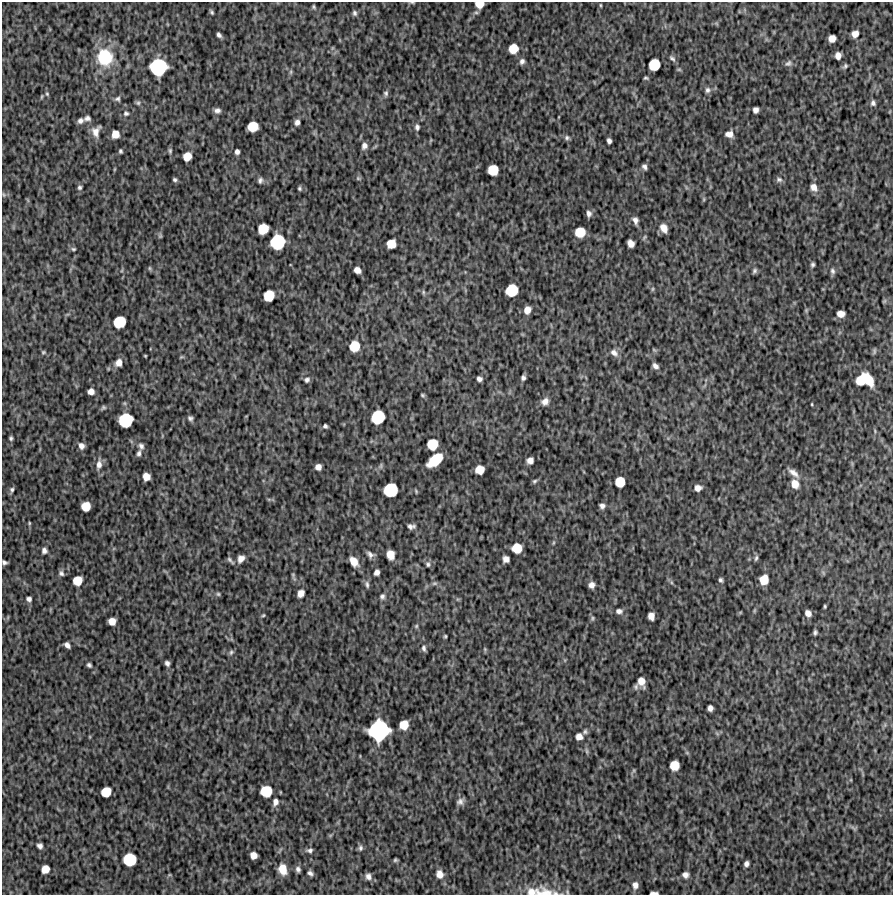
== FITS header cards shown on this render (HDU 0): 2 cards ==
NAXIS1  =                  891 /Length X axis
NAXIS2  =                  893 /Length Y axis

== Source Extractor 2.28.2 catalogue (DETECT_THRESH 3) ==
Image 891 x 893 px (HDU 0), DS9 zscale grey, 1 PNG px = 1 image px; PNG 895 x 897 px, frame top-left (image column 1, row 893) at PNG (2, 2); no overlay
Background 6000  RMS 260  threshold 780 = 3 sigma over >= 5 px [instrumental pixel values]
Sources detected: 193; all 193 listed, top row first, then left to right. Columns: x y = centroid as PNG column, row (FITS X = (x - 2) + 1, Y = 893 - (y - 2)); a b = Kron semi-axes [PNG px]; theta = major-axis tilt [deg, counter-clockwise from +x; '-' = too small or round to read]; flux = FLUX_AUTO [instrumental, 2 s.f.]
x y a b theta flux
412 2 6 4 -2 1.8e+04
479 4 7 6 - 2.3e+05
600 5 5 3 - 1.5e+04
314 7 5 4 - 2.5e+04
212 12 5 3 - 2.9e+04
476 12 6 5 - 3.5e+04
355 13 6 5 - 4.0e+04
855 34 7 6 - 1.4e+05
219 35 5 3 - 5.0e+04
832 38 6 6 - 1.6e+05
513 49 7 7 - 3.4e+05
838 56 6 5 - 1.1e+05
105 57 16 15 - 8.8e+05
672 58 9 5 -39 4.0e+04
522 61 7 6 - 5.7e+04
788 63 10 7 38 5.9e+04
654 65 8 8 - 5.6e+05
845 66 7 5 53 3.4e+04
158 67 12 11 - 1.6e+06
291 72 7 4 89 2.9e+04
646 78 4 3 - 2.4e+04
707 90 8 6 87 5.2e+04
386 93 7 6 - 3.7e+04
47 94 5 4 - 2.2e+04
118 99 7 7 - 4.2e+04
138 103 6 6 - 3.3e+04
873 103 7 6 - 5.1e+04
217 110 7 6 - 6.5e+04
755 110 5 5 - 8.0e+04
126 113 7 6 - 3.8e+04
87 118 7 5 3 5.1e+04
80 121 7 5 38 6.2e+04
297 122 5 5 - 6.9e+04
253 126 8 7 - 4.0e+05
417 127 7 6 - 4.6e+04
96 131 13 8 65 1.3e+05
115 134 6 6 - 2.1e+05
729 134 8 6 3 1.1e+05
567 138 7 6 - 3.9e+04
609 141 5 4 - 5.6e+04
364 146 7 6 - 7.6e+04
120 151 4 3 - 2.8e+04
170 151 7 4 -90 3.0e+04
237 152 5 4 - 6.1e+04
187 156 7 6 - 2.5e+05
644 167 5 4 - 4.7e+04
493 170 8 8 - 4.7e+05
358 178 5 5 - 2.5e+04
779 179 8 7 - 4.8e+04
175 180 5 4 - 3.2e+04
260 180 7 5 77 4.7e+04
80 187 5 5 - 3.3e+04
814 187 9 7 -59 1.2e+05
299 188 5 4 - 2.8e+04
4 195 7 3 -71 2.0e+04
704 199 6 4 72 2.0e+04
589 214 7 5 -80 6.3e+04
635 220 7 5 -67 7.3e+04
664 228 8 5 -60 1.5e+05
263 229 8 7 - 4.3e+05
580 232 8 7 - 4.0e+05
160 236 6 5 - 2.2e+04
277 242 11 10 - 1.2e+06
631 243 6 5 - 1.4e+05
391 244 7 7 - 2.9e+05
73 249 5 4 - 2.5e+04
813 265 4 4 - 3.3e+04
149 268 6 4 -90 2.1e+04
357 270 6 5 - 1.2e+05
754 271 6 4 60 3.6e+04
832 271 8 6 -68 5.0e+04
653 289 6 4 89 2.2e+04
512 290 9 8 - 6.8e+05
423 292 6 4 -89 2.6e+04
269 296 8 7 - 5.0e+05
884 301 6 5 - 2.0e+04
527 310 6 5 - 1.6e+05
841 314 6 5 - 1.5e+05
119 322 9 8 - 6.4e+05
354 346 8 7 - 4.4e+05
874 351 8 4 82 2.5e+04
43 352 5 4 - 2.2e+04
614 353 10 7 -37 9.6e+04
145 356 3 2 - 1.5e+04
181 357 7 4 0 1.9e+04
119 363 8 7 - 1.3e+05
655 366 6 5 - 6.7e+04
523 378 4 4 - 4.6e+04
479 379 5 4 - 5.8e+04
867 379 12 6 -50 4.7e+05
307 380 6 5 - 4.5e+04
861 380 10 8 50 4.7e+05
91 391 5 5 - 1.1e+05
422 395 5 3 - 2.2e+04
545 401 9 7 37 1.0e+05
812 404 3 2 - 1.5e+04
103 407 7 5 25 3.0e+04
378 417 10 9 - 9.0e+05
190 418 7 5 -52 4.2e+04
126 420 10 9 - 1.1e+06
325 426 4 4 - 3.6e+04
11 438 5 4 - 3.1e+04
432 444 8 8 - 4.7e+05
81 446 7 6 - 8.6e+04
141 446 9 7 -69 5.8e+04
139 453 7 5 77 4.7e+04
435 460 14 8 41 5.5e+05
530 460 6 5 - 1.1e+05
99 464 14 7 86 1.1e+05
318 467 5 5 - 1.0e+05
480 470 7 7 - 2.6e+05
794 473 16 7 -38 1.1e+05
146 477 6 6 - 1.8e+05
534 481 7 5 40 3.1e+04
620 482 7 7 - 3.9e+05
795 484 9 8 - 1.7e+05
698 488 6 5 - 1.0e+05
12 490 7 5 82 3.9e+04
391 490 10 9 - 1.0e+06
86 506 7 7 - 3.2e+05
602 506 5 5 - 6.1e+04
29 523 5 3 - 1.8e+04
411 526 11 7 -2 6.3e+04
553 543 6 3 71 2.0e+04
517 548 8 7 - 3.8e+05
44 551 6 5 - 6.4e+04
370 554 8 6 -40 6.7e+04
391 555 8 6 -76 1.9e+05
756 558 7 4 74 3.2e+04
241 559 7 6 - 1.0e+05
506 559 6 6 - 9.3e+04
230 560 7 3 -46 3.3e+04
354 561 10 7 -54 2.0e+05
4 562 5 3 - 3.9e+04
428 564 8 6 -72 4.4e+04
377 572 5 5 - 7.5e+04
61 573 7 6 - 4.8e+04
720 580 4 3 - 3.4e+04
764 580 8 7 - 3.0e+05
77 581 7 7 - 3.1e+05
434 583 8 6 1 3.7e+04
367 584 10 5 -81 4.3e+04
592 585 6 5 - 8.7e+04
301 593 6 5 - 1.3e+05
218 594 5 5 - 2.5e+04
382 596 7 6 - 4.6e+04
29 599 5 5 - 5.3e+04
825 606 3 2 - 2.0e+04
619 611 8 6 -3 6.4e+04
808 613 6 5 - 1.0e+05
263 615 5 4 - 1.9e+04
651 616 6 5 - 1.4e+05
592 618 6 4 90 2.6e+04
112 621 6 6 - 1.7e+05
416 626 5 5 - 2.4e+04
815 632 5 3 - 3.4e+04
445 636 3 3 - 2.1e+04
67 645 6 4 -47 7.4e+04
424 648 8 5 -80 4.6e+04
231 652 7 5 73 3.4e+04
167 663 5 4 - 5.2e+04
89 665 4 4 - 3.7e+04
641 681 9 7 -71 1.8e+05
710 708 5 5 - 8.2e+04
404 725 7 7 - 3.0e+05
379 730 15 14 - 2.4e+06
585 732 6 5 - 3.4e+04
579 737 6 6 - 1.2e+05
674 765 7 7 - 3.1e+05
266 791 8 8 - 5.5e+05
106 792 8 7 - 3.8e+05
275 802 9 7 76 8.8e+04
460 802 9 7 41 7.1e+04
853 828 11 3 -40 3.5e+04
40 846 5 5 - 6.1e+04
360 848 8 6 89 4.3e+04
310 850 7 5 5 4.8e+04
253 855 6 6 - 1.4e+05
129 860 9 9 - 7.9e+05
395 860 5 4 - 2.7e+04
746 864 5 4 - 6.0e+04
45 869 7 6 - 2.1e+05
283 869 9 7 -74 2.3e+05
298 869 6 5 - 5.1e+04
310 873 5 4 - 4.8e+04
440 874 9 7 -74 1.3e+05
685 875 5 5 - 7.8e+04
368 876 8 7 - 7.6e+04
635 885 8 6 -86 8.5e+04
531 892 12 10 -16 1.6e+05
544 892 31 15 -9 3.5e+05
567 892 6 3 -72 2.0e+04
654 893 7 3 0 6.8e+04
At the frame edge (FLAGS 8, measured only in part): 6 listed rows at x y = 412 2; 479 4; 4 562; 531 892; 544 892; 654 893